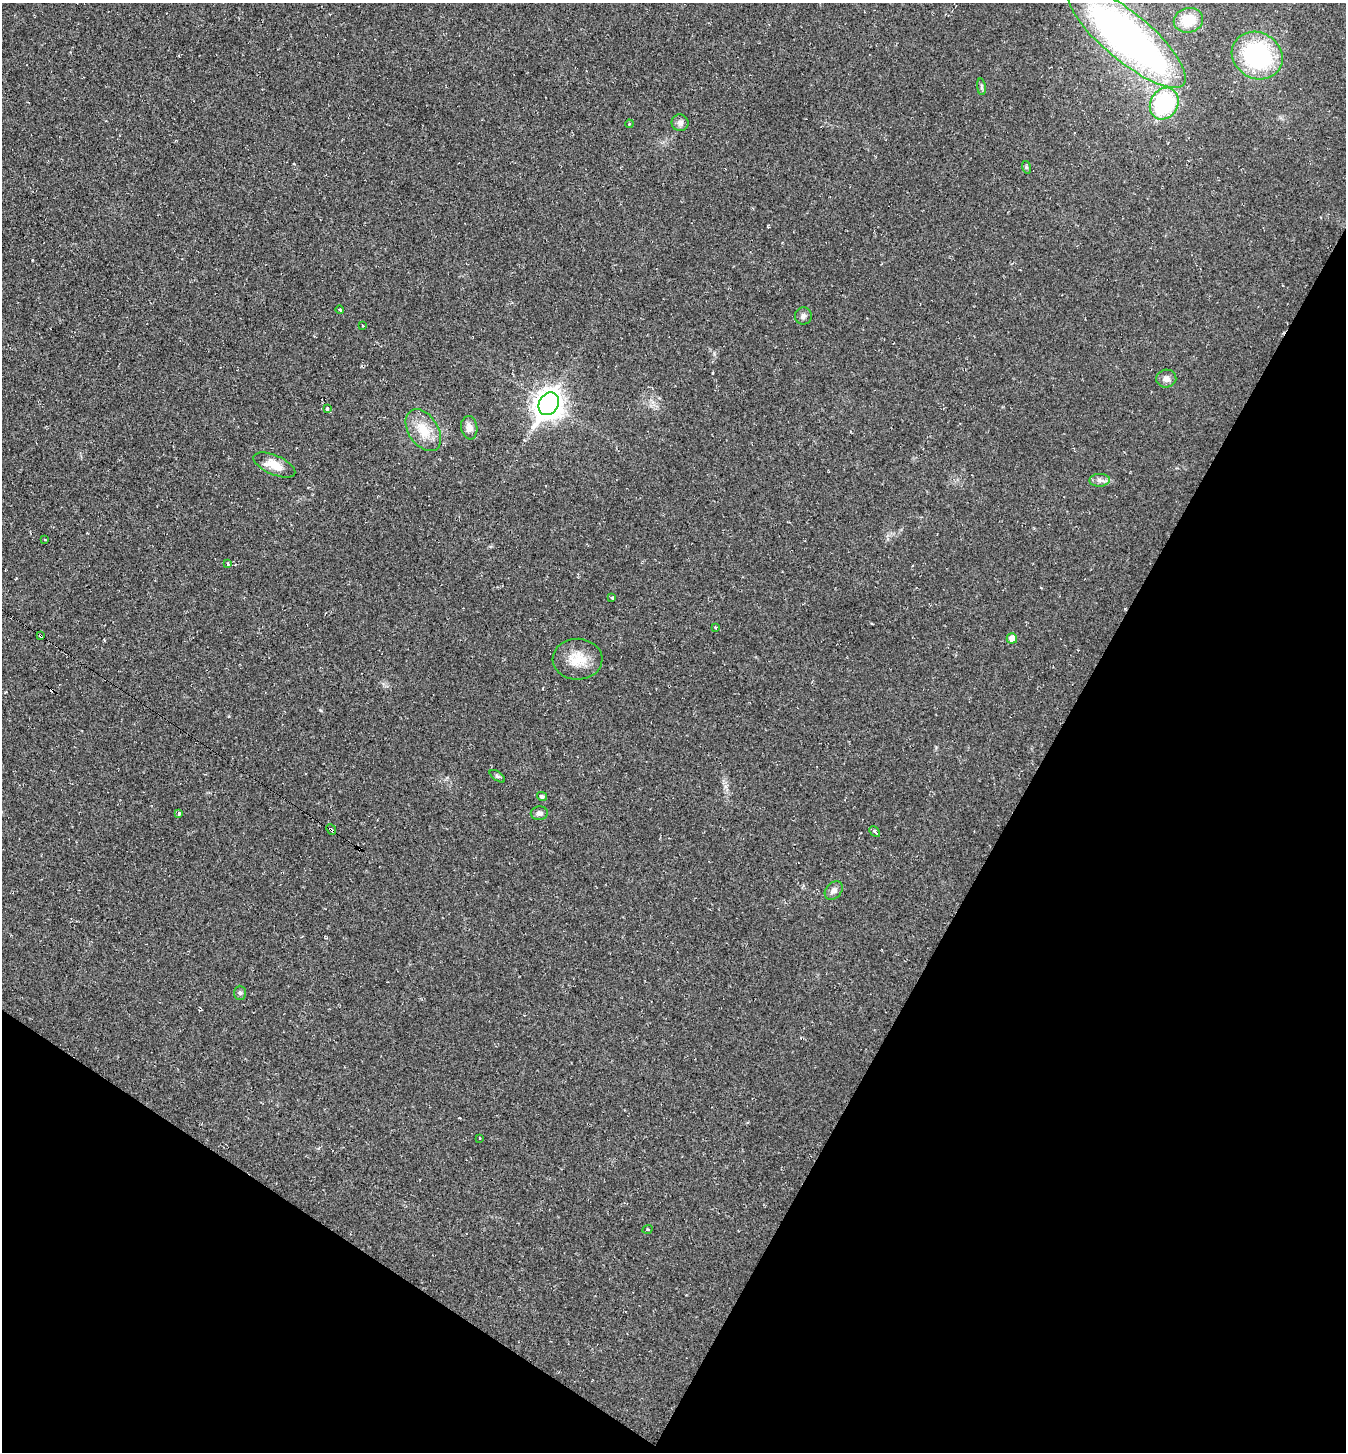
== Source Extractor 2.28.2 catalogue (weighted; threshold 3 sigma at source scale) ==
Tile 15 of 4 x 4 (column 3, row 4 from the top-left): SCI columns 2975-4318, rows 1-1450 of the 5808 x 5800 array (HDU 1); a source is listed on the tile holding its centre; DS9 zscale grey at full resolution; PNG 1348 x 1454 px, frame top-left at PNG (2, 3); each listed source drawn as its Kron ellipse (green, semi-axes under 4 px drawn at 4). Shown black and unused: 29% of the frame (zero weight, under 2 of 3 exposures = <1% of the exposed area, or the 3 px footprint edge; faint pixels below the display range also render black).
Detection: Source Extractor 2.28.2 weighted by HDU 2 'WHT'; one run over the whole footprint, this tile lists its part. Background 0.0201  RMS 0.0059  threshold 0.0266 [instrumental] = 3 sigma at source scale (4.5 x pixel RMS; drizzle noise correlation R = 1.50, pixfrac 1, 0.05/0.05 arcsec/px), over >= 5 px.
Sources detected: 39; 4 cosmic-ray / hot-pixel residue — neither listed nor drawn; the other 35 listed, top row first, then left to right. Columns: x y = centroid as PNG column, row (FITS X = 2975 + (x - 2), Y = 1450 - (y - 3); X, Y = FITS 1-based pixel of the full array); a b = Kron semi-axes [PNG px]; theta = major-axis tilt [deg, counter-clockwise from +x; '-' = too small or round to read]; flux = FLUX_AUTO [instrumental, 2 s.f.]
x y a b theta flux
1188 20 15 12 14 15
1127 37 74 23 -40 280
1257 56 26 23 -31 72
981 87 8 4 -82 1.1
1164 104 16 13 60 58
680 123 8 8 - 2.4
629 124 4 3 - 0.52
1026 167 6 4 -72 0.84
340 310 4 3 - 1.8
803 316 8 8 - 2
363 325 3 2 - 0.78
1166 379 10 9 - 3
549 404 12 9 62 670
327 409 3 3 - 2.6
469 428 12 8 -81 3.9
423 430 23 14 -56 14
274 465 22 9 -23 10
1100 480 10 6 2 2.3
45 540 3 3 - 1.3
228 564 3 3 - 1.9
612 598 3 3 - 2.2
715 627 4 3 - 0.46
41 636 3 3 - 2.4
1012 638 5 5 - 4.7
578 659 25 20 -1 14
497 776 9 4 -35 1
542 796 5 4 - 1.4
179 813 3 3 - 7.3
539 813 8 7 - 2.1
331 830 6 3 -47 3.5
875 832 6 3 -47 0.95
834 890 10 7 49 2.9
240 993 7 6 - 1.3
480 1138 3 2 - 0.65
648 1229 5 2 - 0.59
Overlapping masked pixels (flux is a lower limit): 2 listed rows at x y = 41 636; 331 830